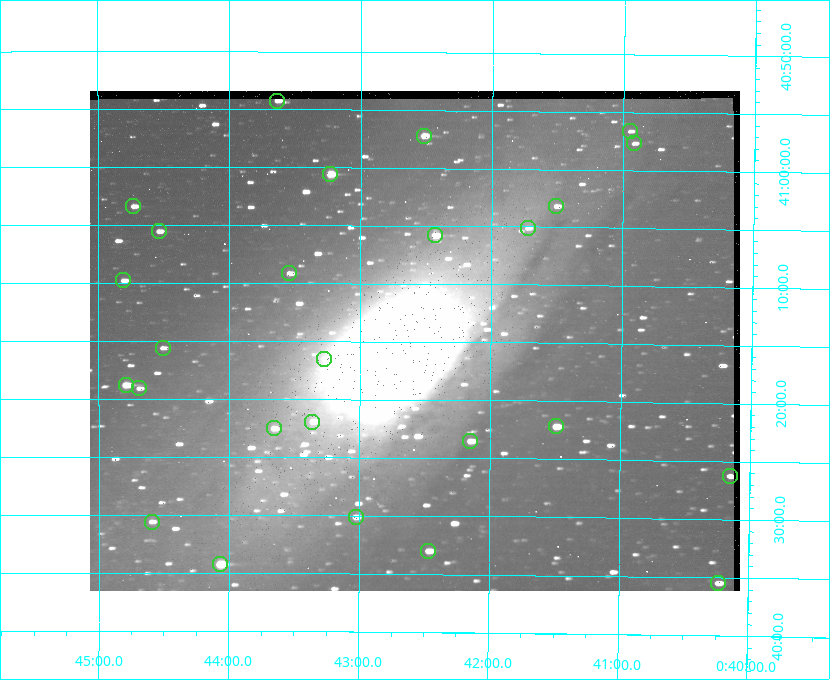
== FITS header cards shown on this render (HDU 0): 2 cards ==
NAXIS1  =                  650
NAXIS2  =                  500

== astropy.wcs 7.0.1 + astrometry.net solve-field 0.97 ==
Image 650 x 500 px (HDU 0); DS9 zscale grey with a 90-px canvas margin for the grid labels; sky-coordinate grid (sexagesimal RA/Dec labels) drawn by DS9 from the SOLVED WCS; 26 Tycho-2 reference stars matched to detected sources circled (green)
Header WCS: none
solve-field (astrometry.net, Tycho-2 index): SOLVED blind (the file carries no WCS)
Solved WCS: RA---TAN-SIP/DEC--TAN-SIP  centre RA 00:42:35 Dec +41:15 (10.65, +41.25 deg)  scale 5.18 arcsec/px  FOV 56.1' x 43.1'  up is +180 deg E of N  parity flipped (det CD > 0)
(file carries no celestial WCS; the grid is the blind solution)
Tycho-2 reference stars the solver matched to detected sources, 26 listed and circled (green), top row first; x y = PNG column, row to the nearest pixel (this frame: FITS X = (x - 90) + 1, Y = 500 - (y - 91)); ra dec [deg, ICRS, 3 dp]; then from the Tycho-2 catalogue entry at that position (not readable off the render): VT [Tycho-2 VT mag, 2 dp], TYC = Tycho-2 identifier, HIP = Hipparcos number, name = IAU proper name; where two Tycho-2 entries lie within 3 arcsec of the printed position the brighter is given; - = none
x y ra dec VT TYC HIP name
277 101 10.910 +40.904 10.39 2801-1024-1 - -
630 131 10.238 +40.944 11.79 2801-2058-1 - -
424 136 10.629 +40.954 9.37 2801-2009-1 3333 -
634 143 10.230 +40.961 11.47 2801-2047-1 - -
330 174 10.809 +41.009 9.29 2801-2078-1 - -
133 206 11.183 +41.057 10.65 2801-1540-1 - -
556 206 10.377 +41.053 11.36 2801-2079-1 - -
528 228 10.431 +41.085 11.65 2801-2062-1 - -
159 231 11.135 +41.093 10.71 2801-1503-1 - -
435 235 10.609 +41.097 10.73 2801-2063-1 - -
289 273 10.886 +41.153 10.99 2801-2037-1 - -
123 280 11.202 +41.163 10.95 2801-1544-1 - -
163 348 11.127 +41.260 11.28 2805-390-1 - -
324 359 10.818 +41.276 11.21 2805-2125-1 - -
126 385 11.198 +41.314 9.30 2805-117-1 - -
139 388 11.172 +41.318 11.25 2805-108-1 - -
312 422 10.841 +41.366 11.19 2805-2131-1 - -
556 426 10.374 +41.370 10.16 2805-213-1 - -
274 428 10.914 +41.376 10.74 2805-2142-1 - -
470 441 10.538 +41.392 10.59 2805-2135-1 - -
730 476 10.038 +41.438 10.94 2805-517-1 - -
356 517 10.757 +41.502 11.21 2805-2136-1 - -
152 522 11.148 +41.510 11.65 2805-2178-1 - -
428 551 10.616 +41.550 10.67 2805-2192-1 - -
220 564 11.016 +41.571 9.16 2805-2199-1 3447 -
718 583 10.058 +41.591 11.18 2805-663-1 - -